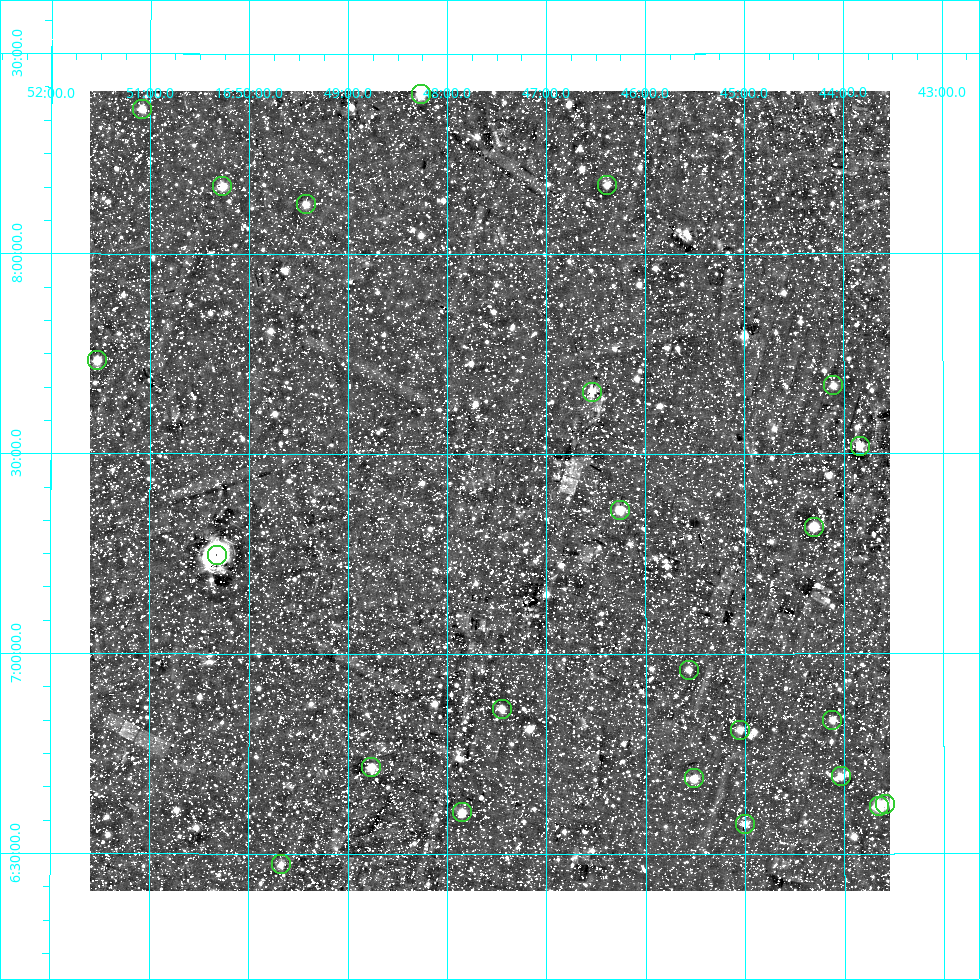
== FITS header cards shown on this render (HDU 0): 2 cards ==
NAXIS1  =                  800
NAXIS2  =                  800

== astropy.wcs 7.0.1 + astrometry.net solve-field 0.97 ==
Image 800 x 800 px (HDU 0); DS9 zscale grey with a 90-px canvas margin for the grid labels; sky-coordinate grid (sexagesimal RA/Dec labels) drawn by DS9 from the SOLVED WCS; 24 Tycho-2 reference stars matched to detected sources circled (green)
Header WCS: RA---AIT/DEC--AIT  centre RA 16:47:34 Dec +07:24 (251.89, +7.41 deg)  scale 9 arcsec/px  FOV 120.0' x 120.0'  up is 0 deg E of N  parity normal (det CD < 0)
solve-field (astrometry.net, Tycho-2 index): SOLVED blind (the header's WCS was not the basis of the solution)
Solved WCS: RA---TAN-SIP/DEC--TAN-SIP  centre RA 16:47:34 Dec +07:25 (251.89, +7.41 deg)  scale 9 arcsec/px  FOV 120.0' x 120.0'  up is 0 deg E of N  parity normal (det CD < 0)
Header WCS and blind solve agree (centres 0.81 arcsec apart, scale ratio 1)
Tycho-2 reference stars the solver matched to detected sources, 24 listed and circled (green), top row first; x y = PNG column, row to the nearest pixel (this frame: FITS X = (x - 90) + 1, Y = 800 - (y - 91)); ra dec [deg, ICRS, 3 dp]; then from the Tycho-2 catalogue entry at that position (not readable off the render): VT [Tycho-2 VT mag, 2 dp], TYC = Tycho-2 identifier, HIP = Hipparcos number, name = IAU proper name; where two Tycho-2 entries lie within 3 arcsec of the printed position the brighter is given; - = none
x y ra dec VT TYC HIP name
421 94 252.067 +8.401 8.22 962-349-1 82248 -
142 109 252.771 +8.361 9.05 975-387-1 - -
607 185 251.597 +8.172 9.40 962-1193-1 - -
222 186 252.568 +8.168 8.45 962-1271-1 82400 -
306 204 252.357 +8.125 9.36 962-1411-1 - -
97 360 252.884 +7.734 9.16 975-1471-1 - -
833 385 251.026 +7.671 9.29 962-74-1 - -
592 392 251.636 +7.655 8.71 962-1150-1 - -
860 446 250.960 +7.519 8.49 962-219-1 81909 -
620 510 251.565 +7.360 8.64 396-505-1 82104 -
814 527 251.076 +7.317 8.22 395-2244-1 81944 -
217 555 252.581 +7.248 5.48 396-2346-1 82402 -
689 670 251.391 +6.960 9.67 396-1783-1 - -
502 709 251.862 +6.863 9.67 396-1475-1 - -
832 720 251.029 +6.834 9.40 395-1139-1 - -
740 730 251.262 +6.809 9.50 396-1112-1 - -
371 767 252.191 +6.717 8.66 396-134-1 82282 -
841 776 251.008 +6.693 9.29 395-997-1 - -
694 778 251.379 +6.689 8.86 396-611-1 - -
885 804 250.898 +6.624 9.04 395-1774-1 - -
879 806 250.912 +6.619 7.81 395-969-1 81890 -
462 812 251.962 +6.604 9.15 396-1521-1 82225 -
745 824 251.251 +6.575 9.64 396-1342-1 - -
281 864 252.418 +6.473 9.61 396-107-1 - -